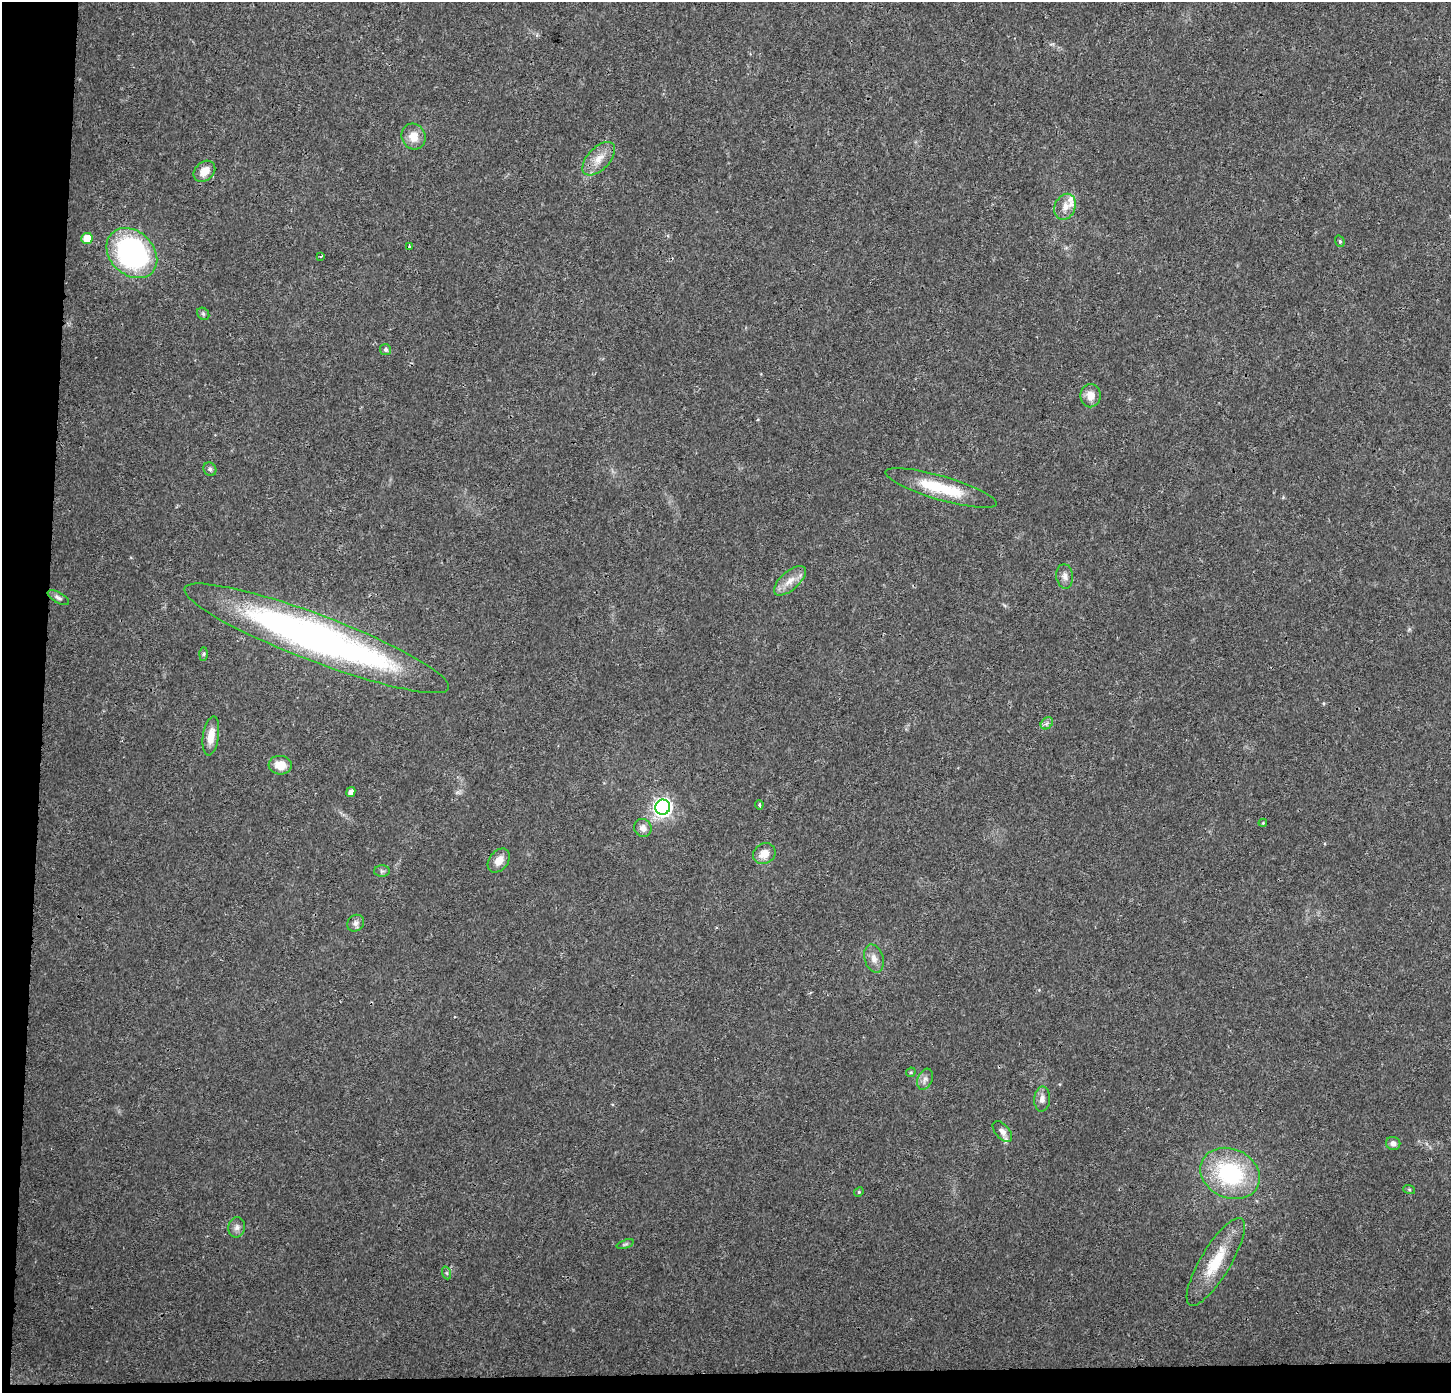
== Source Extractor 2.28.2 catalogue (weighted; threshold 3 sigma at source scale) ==
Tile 7 of 3 x 3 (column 1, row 3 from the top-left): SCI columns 9-1457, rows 214-1604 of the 4354 x 4601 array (HDU 1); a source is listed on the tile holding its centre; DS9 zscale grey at full resolution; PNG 1453 x 1395 px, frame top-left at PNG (2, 2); each listed source drawn as its Kron ellipse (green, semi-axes under 4 px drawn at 4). Shown black and unused: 4% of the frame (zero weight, under 3 of 4 exposures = <1% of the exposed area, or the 3 px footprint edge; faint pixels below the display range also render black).
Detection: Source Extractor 2.28.2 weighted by HDU 2 'WHT'; one run over the whole footprint, this tile lists its part. Background 0.0264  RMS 0.0031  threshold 0.014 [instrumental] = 3 sigma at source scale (4.5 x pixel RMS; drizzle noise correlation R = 1.50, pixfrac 1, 0.0396/0.0396 arcsec/px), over >= 5 px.
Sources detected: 46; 2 inside a brighter listed object's ellipse — not listed separately; the other 44 listed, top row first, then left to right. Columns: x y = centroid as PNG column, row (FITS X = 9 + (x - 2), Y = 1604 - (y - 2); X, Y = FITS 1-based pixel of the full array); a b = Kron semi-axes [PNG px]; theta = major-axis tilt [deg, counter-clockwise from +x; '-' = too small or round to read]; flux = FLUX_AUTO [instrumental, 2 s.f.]
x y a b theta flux
413 137 13 12 - 4
599 159 20 11 46 4.4
204 171 12 9 42 3.3
1065 207 13 10 66 3.2
87 239 5 5 - 5.2
1340 241 6 4 -70 0.46
409 246 3 3 - 1.4
132 253 28 22 -44 67
321 256 3 2 - 0.57
203 314 7 5 -45 0.63
386 350 5 5 - 0.89
1090 396 12 10 89 3.1
210 469 7 6 - 0.74
941 488 58 12 -16 15
1065 576 12 8 -83 1.7
790 581 19 9 41 3.6
58 598 12 5 -30 0.96
317 638 141 23 -21 160
204 654 7 4 89 0.53
1047 723 7 5 44 0.83
211 736 20 8 81 4
280 765 11 9 -5 4.5
351 792 5 4 - 1.3
759 805 4 3 - 0.52
663 807 7 7 - 110
1263 823 4 4 - 0.28
643 828 9 8 - 1.8
764 854 11 10 - 3.5
499 860 13 9 51 3
382 871 8 6 0 0.71
356 923 9 7 41 1.2
874 958 14 9 -73 2.3
911 1072 5 4 - 0.36
925 1079 11 7 68 1.4
1042 1099 12 8 86 1.7
1002 1132 12 7 -48 1.7
1393 1143 7 6 - 1.4
1230 1173 31 24 -25 31
1409 1189 6 4 -20 0.38
859 1192 5 4 - 0.38
237 1227 10 8 79 1.5
625 1244 9 4 18 0.57
1216 1262 50 15 59 12
447 1273 6 4 -71 0.52
Overlapping masked pixels (flux is a lower limit): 1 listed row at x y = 317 638